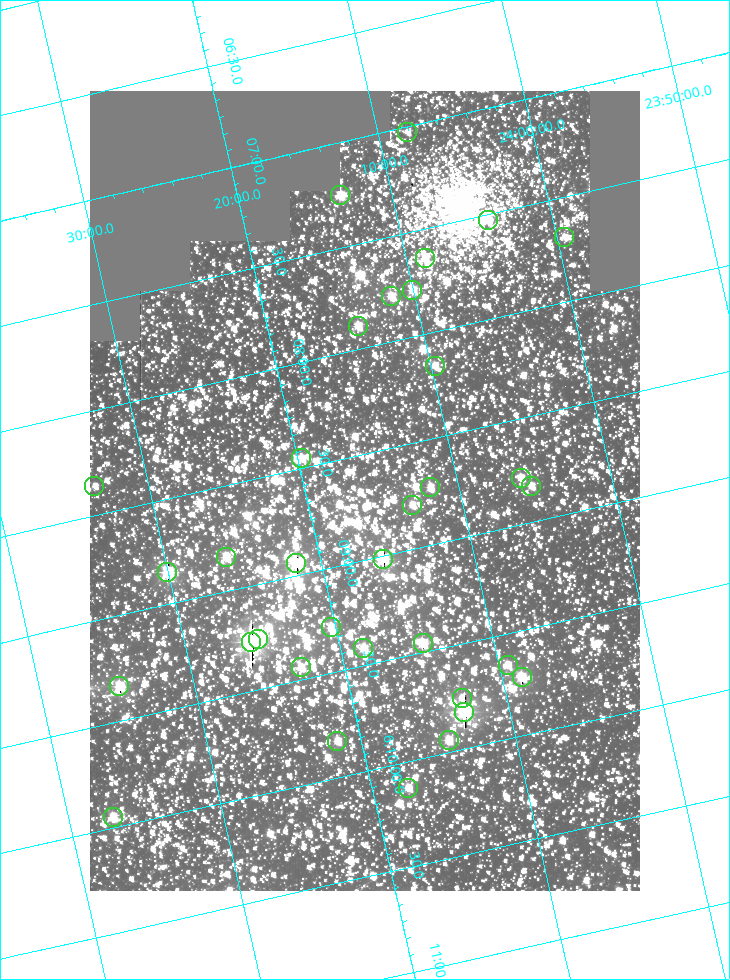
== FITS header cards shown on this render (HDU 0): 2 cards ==
NAXIS1  =                  550
NAXIS2  =                  800

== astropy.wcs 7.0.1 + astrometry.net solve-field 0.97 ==
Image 550 x 800 px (HDU 0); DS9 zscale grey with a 90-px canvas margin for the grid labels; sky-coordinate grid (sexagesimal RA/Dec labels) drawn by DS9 from the SOLVED WCS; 34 Tycho-2 reference stars matched to detected sources circled (green)
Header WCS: RA---TAN/DEC--TAN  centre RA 06:08:40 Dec +24:16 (92.17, +24.27 deg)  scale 3.97 arcsec/px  FOV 36.4' x 53.0'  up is -103 deg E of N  parity normal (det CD < 0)
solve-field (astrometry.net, Tycho-2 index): VERIFIED the header's WCS against the Tycho-2 star catalogue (verified at 3 index scales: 18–34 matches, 0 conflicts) and refined it, rather than solving blind
Solved WCS: RA---TAN-SIP/DEC--TAN-SIP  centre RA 06:08:40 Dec +24:16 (92.17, +24.27 deg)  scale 3.97 arcsec/px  FOV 36.4' x 53.0'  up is -103 deg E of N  parity normal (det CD < 0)
The solver's refit moves the header's centre by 0.23 arcsec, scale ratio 1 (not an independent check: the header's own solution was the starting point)
Tycho-2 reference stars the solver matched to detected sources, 34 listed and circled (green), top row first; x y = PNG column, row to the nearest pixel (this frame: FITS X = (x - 90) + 1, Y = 800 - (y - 91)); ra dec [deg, ICRS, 3 dp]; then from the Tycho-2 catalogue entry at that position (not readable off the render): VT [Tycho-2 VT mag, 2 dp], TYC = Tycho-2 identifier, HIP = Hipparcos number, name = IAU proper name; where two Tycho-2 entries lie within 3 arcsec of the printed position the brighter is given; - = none
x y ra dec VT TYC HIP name
407 132 91.756 +24.135 11.55 1864-383-1 - -
340 195 91.813 +24.222 9.50 1864-951-1 - -
488 220 91.882 +24.069 10.67 1864-1197-1 - -
564 237 91.922 +23.991 11.04 1864-773-1 - -
425 258 91.910 +24.147 9.81 1864-677-1 - -
412 290 91.945 +24.168 9.83 1864-545-1 - -
391 296 91.946 +24.193 9.49 1864-879-1 - -
358 326 91.972 +24.235 9.87 1864-607-1 - -
435 366 92.040 +24.163 9.97 1864-387-1 - -
301 458 92.113 +24.329 10.09 1877-692-1 - -
521 478 92.195 +24.097 9.91 1877-1306-1 - -
94 486 92.090 +24.558 11.22 1868-1493-1 - -
531 486 92.208 +24.088 10.02 1877-898-1 - -
430 487 92.182 +24.197 9.90 1877-42-1 - -
412 505 92.198 +24.221 10.14 1877-234-1 - -
226 557 92.210 +24.434 9.33 1881-345-1 - -
383 559 92.254 +24.266 8.73 1877-224-1 - -
296 563 92.236 +24.360 8.19 1877-300-1 29148 -
167 572 92.212 +24.501 8.67 1881-93-1 - -
331 627 92.321 +24.338 9.42 1877-884-1 - -
258 639 92.315 +24.419 9.14 1881-15-1 - -
251 642 92.316 +24.428 7.55 1881-1595-1 - -
423 643 92.364 +24.244 8.80 1877-1589-1 - -
363 648 92.355 +24.308 9.21 1877-702-1 - -
508 665 92.412 +24.157 10.23 1877-766-1 - -
301 667 92.360 +24.380 9.69 1881-496-1 - -
522 677 92.431 +24.145 8.75 1877-16-1 - -
119 686 92.334 +24.580 8.60 1881-81-1 - -
462 698 92.439 +24.215 10.07 1877-154-1 - -
464 712 92.456 +24.215 7.57 1877-1484-1 - -
449 740 92.485 +24.239 9.49 1877-1276-1 - -
337 741 92.457 +24.359 9.75 1877-1432-1 - -
408 788 92.531 +24.294 10.40 1877-334-1 - -
113 817 92.487 +24.619 9.38 1881-1542-1 - -